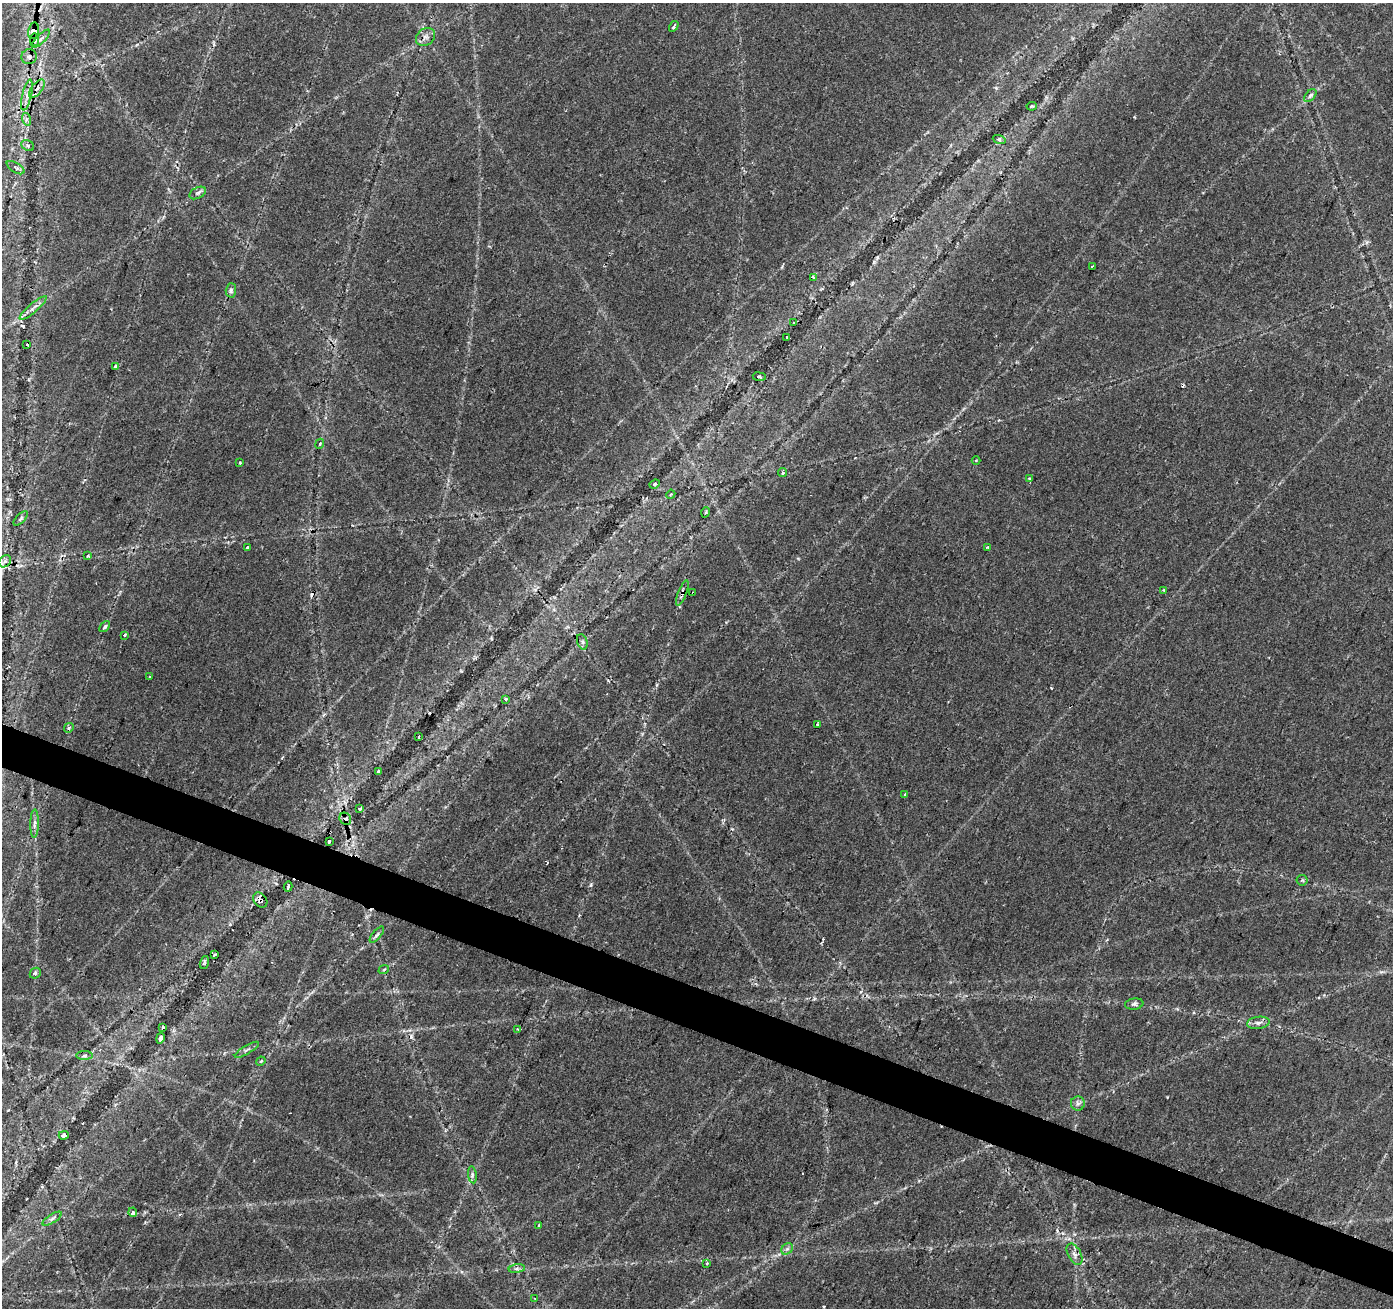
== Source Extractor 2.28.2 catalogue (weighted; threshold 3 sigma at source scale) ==
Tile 6 of 4 x 4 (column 2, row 2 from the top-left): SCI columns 1393-2783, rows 2818-4123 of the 5572 x 5702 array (HDU 1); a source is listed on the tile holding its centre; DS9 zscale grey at full resolution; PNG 1395 x 1310 px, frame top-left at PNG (2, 3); each listed source drawn as its Kron ellipse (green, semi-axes under 4 px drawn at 4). Shown black and unused: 3% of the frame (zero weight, under 2 of 3 exposures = <1% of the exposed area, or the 3 px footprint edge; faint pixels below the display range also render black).
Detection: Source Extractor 2.28.2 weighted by HDU 2 'WHT'; one run over the whole footprint, this tile lists its part. Background 0.0334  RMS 0.0037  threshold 0.0165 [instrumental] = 3 sigma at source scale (4.5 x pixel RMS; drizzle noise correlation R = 1.50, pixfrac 1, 0.0396/0.0396 arcsec/px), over >= 5 px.
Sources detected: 92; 10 cosmic-ray / hot-pixel residue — neither listed nor drawn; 1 inside a brighter listed object's ellipse — not listed separately; the other 81 listed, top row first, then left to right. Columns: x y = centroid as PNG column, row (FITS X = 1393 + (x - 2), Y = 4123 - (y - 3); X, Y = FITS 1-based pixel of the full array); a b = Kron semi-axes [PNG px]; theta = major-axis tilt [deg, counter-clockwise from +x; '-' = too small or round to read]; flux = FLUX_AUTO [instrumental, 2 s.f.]
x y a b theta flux
674 26 6 3 56 0.75
34 31 8 5 78 5.8
425 37 10 8 38 1.8
41 39 12 4 45 1.2
35 40 6 4 -82 0.89
29 57 8 7 - 1.4
37 89 11 5 52 1.6
27 95 16 4 77 2.1
1310 95 7 4 45 0.78
1032 106 5 3 - 0.51
26 119 6 4 -72 0.83
999 139 6 4 -19 0.55
28 145 7 5 -34 0.69
16 168 10 4 -33 1.1
198 193 9 5 28 1
1092 266 3 2 - 0.46
813 277 3 2 - 0.73
231 290 7 5 88 0.9
33 308 17 4 41 1.9
794 323 3 2 - 0.29
787 337 3 3 - 4.6
27 345 3 3 - 1.2
116 367 4 4 - 3.2
759 377 6 3 -8 0.43
320 444 5 3 - 0.53
976 460 4 3 - 0.34
240 463 3 3 - 0.78
783 473 4 4 - 0.68
1029 478 3 3 - 0.52
655 484 5 4 - 0.55
671 494 4 3 - 0.4
706 512 5 3 - 0.37
21 518 9 4 46 0.67
247 547 3 3 - 0.71
987 547 3 3 - 0.41
87 556 3 3 - 0.43
5 561 7 5 43 1.1
1164 590 3 3 - 0.61
682 593 13 3 69 1.1
693 593 3 3 - 1.4
105 627 6 4 48 0.74
125 635 3 3 - 1.4
582 642 8 5 -71 0.9
149 677 3 2 - 0.36
506 699 3 3 - 0.52
818 725 3 3 - 1.1
69 728 5 4 - 0.54
419 737 3 2 - 0.53
379 771 3 3 - 0.76
905 795 3 3 - 0.8
360 809 3 3 - 0.41
345 819 6 5 - 2.8
34 824 14 4 89 1.5
329 841 3 2 - 0.42
1302 880 5 5 - 0.55
288 887 5 2 - 0.72
260 900 8 6 -50 1.5
377 935 10 3 50 0.83
215 954 3 2 - 0.43
204 962 7 4 72 0.49
384 969 5 3 - 0.36
35 973 6 5 - 0.54
1134 1004 9 5 7 0.92
1258 1023 11 6 6 1.5
163 1027 4 3 - 1.4
518 1029 3 2 - 0.78
160 1038 5 3 - 1.1
247 1050 14 4 31 0.98
84 1055 8 4 1 0.78
261 1061 5 4 - 0.42
1078 1103 7 7 - 1.1
64 1135 5 4 - 0.96
472 1175 8 4 -83 0.79
133 1212 4 3 - 4.1
52 1219 11 4 32 1.1
539 1225 3 3 - 0.43
787 1249 6 5 - 0.97
1075 1254 12 6 -62 1.7
707 1263 4 3 - 0.61
517 1269 8 4 8 1
535 1299 4 3 - 0.33
Overlapping masked pixels (flux is a lower limit): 7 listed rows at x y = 34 31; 35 40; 37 89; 682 593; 693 593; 345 819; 260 900
Unlisted compact peaks at least as high as the median listed source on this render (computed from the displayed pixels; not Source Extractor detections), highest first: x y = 591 885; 1167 1097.